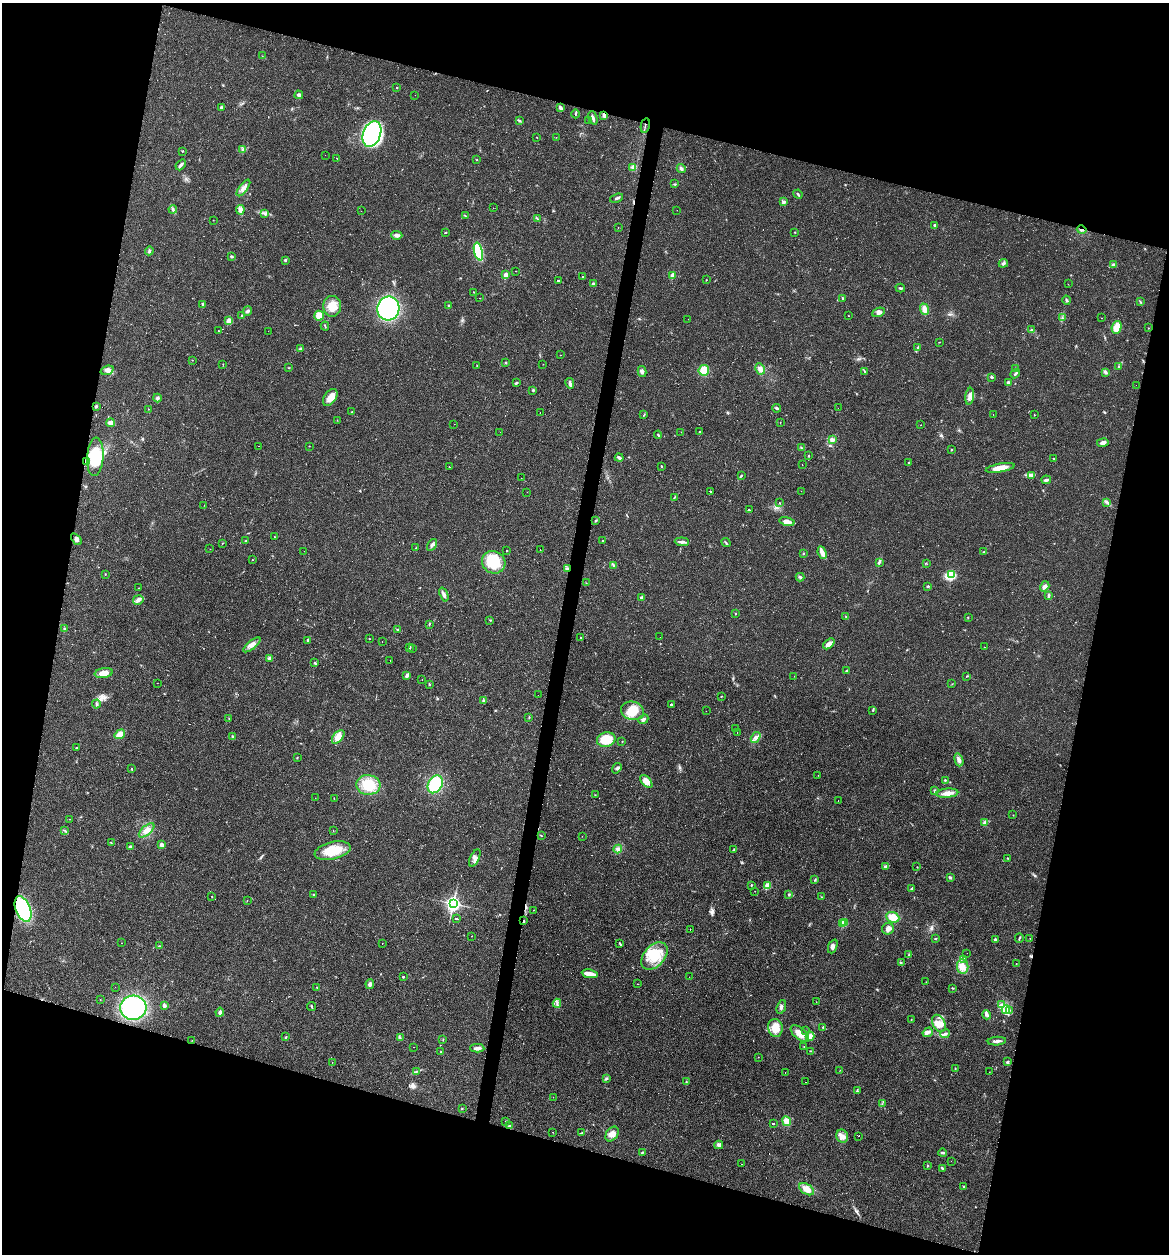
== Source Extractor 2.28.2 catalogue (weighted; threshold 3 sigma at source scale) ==
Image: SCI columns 277-4944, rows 72-5078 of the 5079 x 5086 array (HDU 1 of 3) = the unmasked area's bounding box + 8 px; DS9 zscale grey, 4 x 4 block average (1 PNG px = mean of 4 x 4 image px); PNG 1171 x 1256 px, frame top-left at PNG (2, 3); each listed source drawn as its Kron ellipse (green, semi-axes under 4 px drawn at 4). Shown black and unused: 31% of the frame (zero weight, under 2 of 3 exposures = <1% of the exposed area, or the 3 px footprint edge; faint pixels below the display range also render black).
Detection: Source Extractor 2.28.2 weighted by HDU 2 'WHT'. Background 0.0227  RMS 0.0044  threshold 0.0197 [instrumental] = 3 sigma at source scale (4.5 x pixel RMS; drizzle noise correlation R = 1.50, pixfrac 1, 0.05/0.05 arcsec/px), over >= 5 px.
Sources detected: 466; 4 too faint to see at this stretch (4 x 4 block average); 60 cosmic-ray / hot-pixel residue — neither listed nor drawn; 3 coinciding with a brighter row at this scale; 14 inside a brighter listed object's ellipse — not listed separately; the other 385 listed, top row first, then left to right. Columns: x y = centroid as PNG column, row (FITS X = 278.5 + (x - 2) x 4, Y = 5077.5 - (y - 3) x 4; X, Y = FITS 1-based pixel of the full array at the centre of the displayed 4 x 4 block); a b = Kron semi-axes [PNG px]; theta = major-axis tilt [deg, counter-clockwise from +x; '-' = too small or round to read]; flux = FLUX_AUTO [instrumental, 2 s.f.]
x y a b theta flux
262 56 2 2 - 0.69
397 88 2 2 - 1.2
299 95 4 3 - 4
415 95 2 2 - 0.38
221 107 2 2 - 14
561 108 4 2 - 12
576 114 4 2 - 2.9
604 115 3 2 - 12
593 118 7 2 -71 6
519 121 4 2 - 4.4
588 121 2 2 - 1.1
645 125 7 2 78 4.1
372 134 13 8 70 210
537 137 2 2 - 1.7
556 137 2 2 - 0.43
242 149 2 2 - 1.5
182 151 2 2 - 1.6
325 155 2 2 - 0.33
337 158 2 2 - 0.76
477 160 2 2 - 0.97
181 165 6 3 50 6.6
633 167 2 2 - 30
681 169 4 3 - 5.4
675 184 2 2 - 1.7
243 188 10 3 54 9.6
798 194 5 2 - 3.3
617 198 7 2 20 4.5
784 202 4 3 - 4.4
493 208 2 2 - 0.67
173 209 4 3 - 4.6
240 210 5 4 - 9.2
677 210 2 2 - 0.64
361 211 2 2 - 0.29
264 213 2 2 - 1.3
465 215 3 2 - 2.1
537 219 2 2 - 1.2
213 220 2 2 - 0.65
934 225 2 2 - 7.3
618 227 2 2 - 0.4
1082 230 5 2 - 3.6
446 232 2 2 - 1.8
795 232 2 2 - 1.7
397 235 5 3 - 8.9
149 251 4 2 - 4
478 251 9 4 -76 130
231 256 3 2 - 3.5
285 260 3 2 - 3.5
1003 263 4 3 - 4.7
1113 265 3 3 - 6.7
516 271 2 2 - 0.57
506 275 2 2 - 40
582 276 2 2 - 1.2
672 276 2 2 - 39
559 280 3 2 - 83
706 280 2 2 - 0.99
593 283 3 2 - 1.9
1068 284 2 2 - 0.59
900 288 5 2 - 3.1
474 292 2 2 - 0.99
479 298 2 2 - 0.77
843 298 2 2 - 2.5
1067 300 4 2 - 3.4
1140 302 2 2 - 1.7
203 304 2 2 - 14
449 305 2 2 - 2.9
332 306 10 9 - 41
388 308 12 11 - 410
925 309 6 4 -69 16
247 311 5 3 - 5.3
879 312 6 4 23 9
242 316 3 2 - 2.4
319 316 5 4 - 28
849 316 2 2 - 0.71
1062 317 2 2 - 1.5
1102 318 2 2 - 0.59
688 319 2 2 - 0.37
228 321 2 2 - 47
325 326 4 2 - 2.2
1117 327 6 5 - 31
1148 328 2 2 - 0.92
1031 330 2 2 - 2.6
218 331 2 2 - 1.3
268 331 2 2 - 0.36
939 342 2 2 - 0.93
918 347 3 2 - 2.2
300 349 4 2 - 3.8
560 355 2 2 - 1
192 360 2 2 - 0.88
506 363 2 2 - 2
223 364 2 2 - 0.82
543 364 2 2 - 0.46
477 365 2 2 - 0.82
1119 367 2 2 - 0.94
289 368 3 2 - 1.2
1015 368 2 2 - 0.83
760 369 6 4 -61 9.9
107 370 7 3 19 8.8
704 370 5 5 - 45
642 371 5 3 - 8.1
865 372 4 2 - 3.4
1105 372 2 2 - 1.8
1015 374 5 2 - 4.2
992 377 3 2 - 3.5
516 383 4 2 - 2.7
570 383 5 3 - 7
1008 383 3 2 - 9.2
1136 385 2 2 - 1.6
533 390 2 2 - 6.9
970 396 8 4 82 13
330 397 9 6 54 22
157 398 4 3 - 5.1
96 406 2 2 - 4.3
777 408 4 2 - 3.4
838 408 2 2 - 9.6
148 409 2 2 - 0.78
352 412 2 2 - 2.6
540 413 2 2 - 1.6
993 414 2 2 - 0.48
644 415 2 2 - 1.6
1034 415 2 2 - 1.7
337 420 2 2 - 0.62
780 422 2 2 - 0.74
111 423 4 4 - 15
454 424 2 2 - 0.45
921 425 2 2 - 0.95
500 432 2 2 - 13
681 432 2 2 - 0.61
700 432 2 2 - 37
658 435 4 2 - 2.8
832 440 4 4 - 9
1103 442 5 3 - 10
259 446 2 2 - 1
309 446 2 2 - 1.2
801 448 2 2 - 1.8
951 449 2 2 - 1.5
809 456 3 2 - 1.6
95 457 19 8 86 95
619 458 4 2 - 7
1054 459 3 2 - 1.4
86 461 3 2 - 2.7
909 463 2 2 - 3.5
802 465 2 2 - 1.1
661 466 2 2 - 1.3
449 467 2 2 - 48
1000 468 14 4 10 29
741 475 2 2 - 2.6
1032 476 2 2 - 1.9
521 478 2 2 - 1.1
1046 480 5 2 - 5.8
711 491 4 2 - 160
801 491 2 2 - 0.52
527 492 2 2 - 0.44
674 497 4 2 - 1.6
1107 502 4 2 - 4.4
779 503 2 2 - 1
204 505 2 2 - 0.62
749 510 3 2 - 130
595 521 2 2 - 1.7
787 522 7 3 -13 21
274 537 2 2 - 0.96
76 539 7 3 -52 8.2
246 541 2 2 - 2.6
602 541 2 2 - 1.6
682 542 7 3 -4 8.1
222 543 2 2 - 1.2
726 543 5 2 - 2.9
432 545 6 2 60 6.9
416 548 3 2 - 1.7
210 549 2 2 - 0.53
540 549 2 2 - 0.69
304 551 2 2 - 0.43
507 551 2 2 - 1.5
984 552 2 2 - 1.5
822 553 6 2 -68 24
804 554 2 2 - 1.2
252 560 2 2 - 0.73
494 562 12 11 - 84
879 562 3 2 - 4
927 564 2 2 - 0.52
613 565 4 2 - 3.3
567 569 3 2 - 3.8
105 574 3 2 - 1.3
952 575 3 2 - 150
800 577 4 3 - 3.8
586 583 2 2 - 0.69
928 586 2 2 - 3.6
1045 586 5 4 - 8.3
139 588 2 2 - 1.3
444 595 7 3 -68 10
1048 596 4 2 - 3.7
641 598 4 3 - 6
138 600 5 4 - 10
736 614 2 2 - 3.5
846 617 3 2 - 2.1
968 617 2 2 - 2.9
490 620 2 2 - 1.5
429 624 3 2 - 1.9
65 629 3 3 - 4
398 629 2 2 - 3.5
660 637 2 2 - 5
581 638 2 2 - 1.2
370 639 3 2 - 0.89
308 640 2 2 - 5.8
382 642 2 2 - 0.52
829 644 7 3 39 17
252 645 10 4 39 13
410 647 3 2 - 3.9
985 647 2 2 - 0.61
413 649 2 2 - 0.91
269 658 3 2 - 6.6
390 661 2 2 - 5.8
314 663 3 2 - 1.2
847 671 3 2 - 3.2
104 673 9 5 9 23
407 675 4 2 - 9
794 676 2 2 - 0.48
966 676 2 2 - 0.91
422 680 2 2 - 0.84
157 683 2 2 - 0.42
952 684 2 2 - 0.86
430 685 2 2 - 1.3
538 695 2 2 - 0.64
721 696 2 2 - 1.3
484 700 2 2 - 2.5
96 704 4 2 - 3.7
671 704 2 2 - 150
873 710 3 2 - 2.5
632 711 12 9 -15 46
706 711 2 2 - 0.48
529 717 3 2 - 1.8
229 719 2 2 - 1
643 719 5 3 - 5
735 728 2 2 - 1.2
737 733 2 2 - 0.55
120 734 5 4 - 25
232 736 3 2 - 2.2
338 737 8 4 48 27
756 737 6 3 56 9.2
606 740 9 7 17 66
622 741 2 2 - 0.88
77 748 2 2 - 2
297 757 2 2 - 0.95
959 760 7 3 -72 9.7
617 768 5 3 - 4.4
132 769 2 2 - 1.6
818 776 2 2 - 0.39
945 780 2 2 - 3.4
646 781 8 4 -47 23
435 784 9 7 60 120
368 785 12 10 -5 72
935 791 3 3 - 3.8
947 793 11 4 5 19
595 795 2 2 - 0.93
315 798 2 2 - 0.46
334 798 2 2 - 0.73
838 800 2 2 - 3
1013 815 2 2 - 0.82
69 819 2 2 - 0.65
985 822 4 2 - 4.5
146 830 9 4 40 16
65 831 3 2 - 1.6
333 831 2 2 - 0.65
541 836 2 2 - 1.3
582 836 2 2 - 0.62
111 843 2 2 - 1.1
161 845 2 2 - 26
130 847 4 2 - 2.9
618 849 4 4 - 7.6
734 850 3 2 - 1.3
333 851 18 8 14 65
475 858 9 4 64 11
1008 858 2 2 - 1.1
886 866 4 3 - 3.5
917 867 2 2 - 1.1
950 877 3 2 - 4
815 880 3 2 - 1.4
751 885 2 2 - 4.3
767 886 2 2 - 29
911 888 2 2 - 1.8
755 891 2 2 - 0.55
789 894 3 2 - 2.7
314 895 2 2 - 2.6
212 897 2 2 - 2.2
821 897 2 2 - 0.87
247 900 2 2 - 0.69
453 904 4 3 - 710
23 909 13 7 -67 290
534 910 2 2 - 0.77
893 917 7 5 -24 30
457 919 2 2 - 79
524 921 2 2 - 8.8
844 922 2 2 - 77
842 924 2 2 - 9.2
690 929 2 2 - 2
888 929 6 5 - 12
471 936 2 2 - 0.77
1019 938 5 2 - 2.5
1030 938 2 2 - 0.55
935 939 3 2 - 1.5
995 939 2 2 - 8.6
121 943 2 2 - 0.54
382 944 2 2 - 0.45
620 944 4 2 - 2.3
159 946 2 2 - 0.84
833 946 7 4 68 8.7
967 953 2 2 - 0.34
908 955 2 2 - 1.2
654 956 16 10 48 69
964 959 2 2 - 0.88
901 962 3 2 - 2.1
1016 963 2 2 - 1.5
963 966 7 5 -82 18
590 974 8 3 -10 36
403 977 2 2 - 5.2
689 977 2 2 - 0.52
926 982 2 2 - 0.86
370 984 5 3 - 7.3
637 984 2 2 - 1.6
115 987 2 2 - 0.43
317 988 2 2 - 1.2
953 988 4 2 - 1.8
100 1000 2 2 - 0.68
816 1002 2 2 - 2.3
557 1003 4 2 - 2.6
164 1005 4 3 - 4.9
1002 1005 3 2 - 3.3
311 1006 4 2 - 3.2
781 1007 7 4 70 7.7
133 1008 13 12 - 290
1006 1010 4 3 - 10
1009 1010 2 2 - 1.8
220 1012 4 2 - 7.6
987 1015 5 3 - 5.9
911 1019 2 2 - 0.95
939 1023 9 6 -63 22
823 1027 3 2 - 1.7
775 1028 9 7 -77 42
806 1031 2 2 - 0.61
928 1032 5 3 - 8.7
800 1034 11 5 -40 22
945 1034 5 3 - 6.4
810 1036 5 3 - 16
286 1037 2 2 - 1.3
400 1038 2 2 - 1.6
192 1040 2 2 - 0.57
443 1040 2 2 - 0.92
997 1041 9 2 6 8.5
414 1047 2 2 - 0.34
804 1047 2 2 - 0.89
477 1048 7 3 -2 9.4
810 1051 4 2 - 1.8
441 1052 2 2 - 1.2
758 1057 2 2 - 0.62
332 1062 2 2 - 0.92
1007 1062 3 2 - 3.6
955 1068 3 2 - 1.5
840 1070 2 2 - 0.66
417 1071 3 2 - 1.8
785 1072 2 2 - 1
989 1072 2 2 - 0.58
606 1079 3 2 - 2.3
686 1082 3 2 - 2.1
806 1082 2 2 - 1.6
857 1090 4 2 - 2
553 1097 2 2 - 0.5
882 1104 2 2 - 1.2
462 1108 2 2 - 1.3
506 1121 3 2 - 1.4
787 1121 5 4 - 22
773 1124 2 2 - 55
510 1126 3 2 - 2.5
553 1132 2 2 - 0.56
581 1133 3 2 - 2.3
612 1134 8 5 54 17
842 1136 7 5 -66 14
859 1136 2 2 - 120
719 1145 4 4 - 6.5
642 1152 3 2 - 2.6
943 1153 4 2 - 2.9
951 1161 2 2 - 0.37
742 1164 2 2 - 2.5
927 1165 3 2 - 1.5
943 1168 4 2 - 4.1
963 1186 2 2 - 1.5
807 1189 8 5 -32 24
Overlapping masked pixels (flux is a lower limit): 6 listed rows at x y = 604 115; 645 125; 1082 230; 567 569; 23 909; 524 921
Diffuse or blended objects may show on this block-average render without a row.